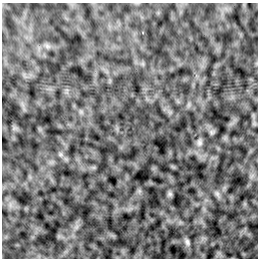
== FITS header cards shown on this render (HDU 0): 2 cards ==
NAXIS1  =                  256 /Number of positions along axis 1
NAXIS2  =                  256 /Number of positions along axis 2

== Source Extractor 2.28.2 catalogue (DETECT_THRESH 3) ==
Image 256 x 256 px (HDU 0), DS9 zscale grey, 1 PNG px = 1 image px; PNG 260 x 260 px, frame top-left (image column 1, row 256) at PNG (2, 3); no overlay
Background 2.85e-04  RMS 0.0023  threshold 0.00702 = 3 sigma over >= 5 px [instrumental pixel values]
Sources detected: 4; all 4 listed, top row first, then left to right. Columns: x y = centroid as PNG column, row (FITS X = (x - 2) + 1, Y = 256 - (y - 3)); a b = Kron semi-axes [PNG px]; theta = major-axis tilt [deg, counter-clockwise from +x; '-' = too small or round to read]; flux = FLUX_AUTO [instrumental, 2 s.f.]
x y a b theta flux
199 142 9 7 -84 0.52
170 194 6 6 - 0.29
217 194 8 6 -45 0.39
187 242 10 5 -75 0.42